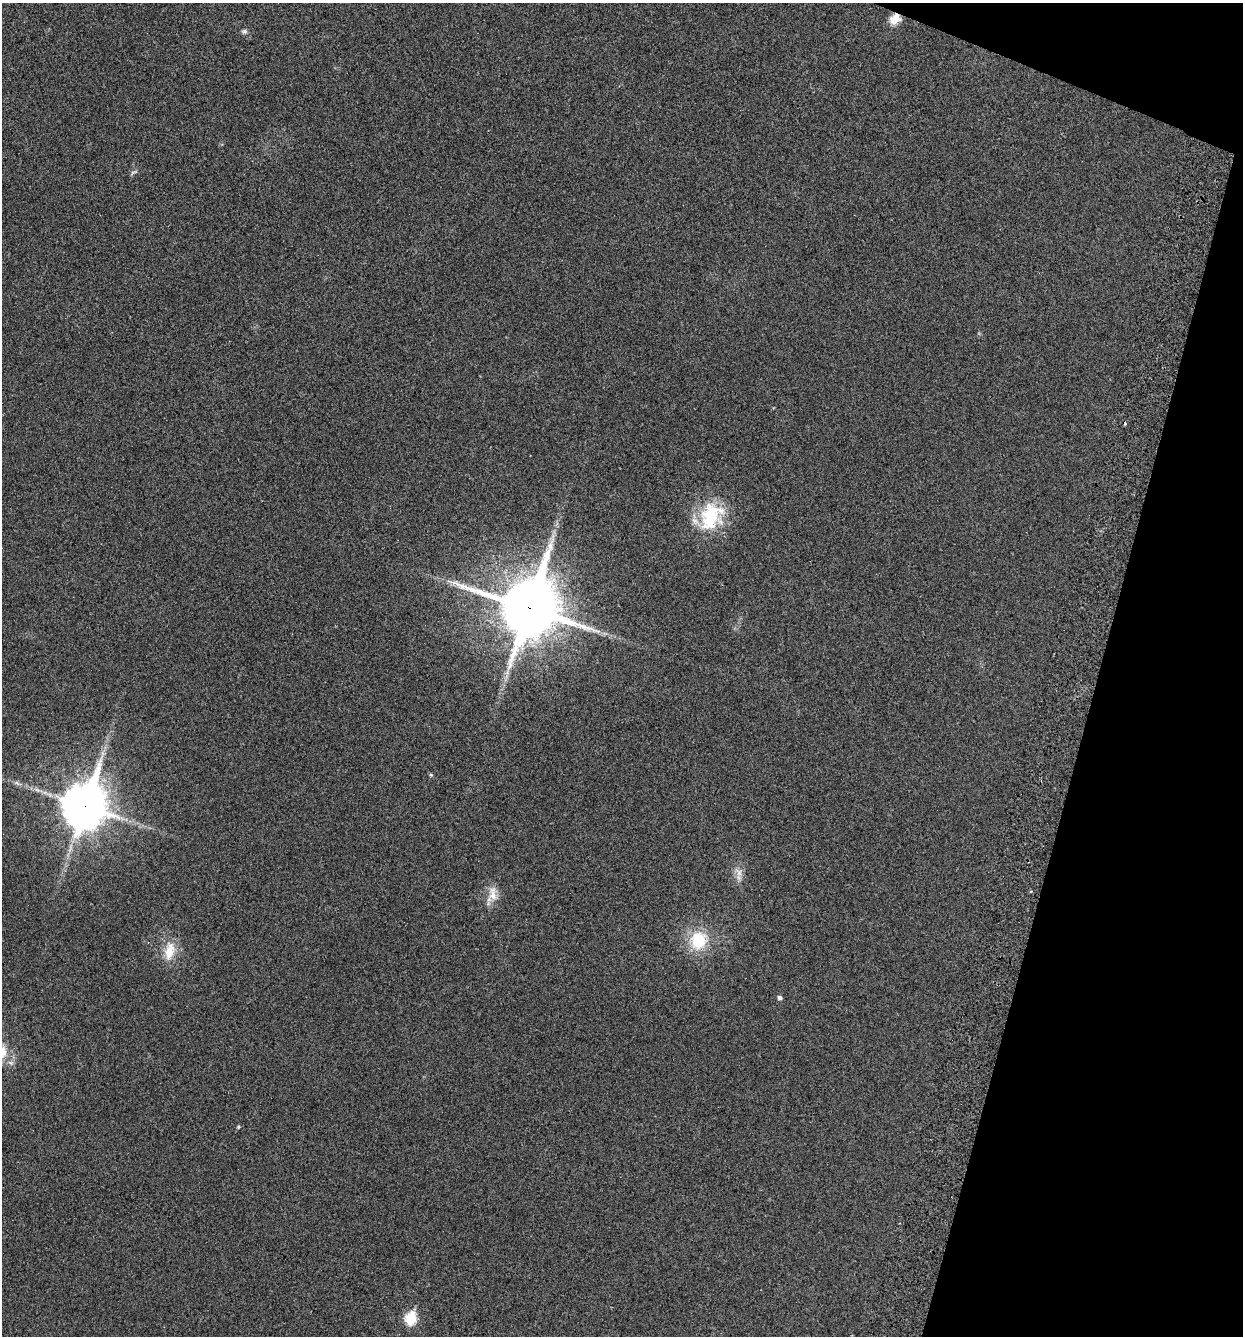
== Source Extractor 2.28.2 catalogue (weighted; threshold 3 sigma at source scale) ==
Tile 8 of 4 x 4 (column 4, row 2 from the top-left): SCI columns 3905-5145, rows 2671-4004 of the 5408 x 5362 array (HDU 1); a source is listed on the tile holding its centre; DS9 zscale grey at full resolution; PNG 1245 x 1338 px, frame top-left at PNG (2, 3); no overlay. Shown black and unused: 13% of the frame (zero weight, under 2 of 3 exposures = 3% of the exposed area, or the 3 px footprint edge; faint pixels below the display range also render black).
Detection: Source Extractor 2.28.2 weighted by HDU 2 'WHT'; one run over the whole footprint, this tile lists its part. Background 0.0559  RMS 0.0085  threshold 0.0384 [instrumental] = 3 sigma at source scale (4.5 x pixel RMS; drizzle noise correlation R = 1.50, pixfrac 1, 0.05/0.05 arcsec/px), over >= 5 px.
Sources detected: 18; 1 cosmic-ray / hot-pixel residue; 1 long thin detection or spike segment (spike, bleed or trail) — not listed; the other 16 listed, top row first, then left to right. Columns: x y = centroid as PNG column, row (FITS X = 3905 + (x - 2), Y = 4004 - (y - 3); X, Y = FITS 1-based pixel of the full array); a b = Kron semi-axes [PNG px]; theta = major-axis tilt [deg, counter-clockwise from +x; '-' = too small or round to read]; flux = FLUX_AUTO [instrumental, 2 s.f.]
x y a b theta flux
895 19 9 7 39 20
244 31 8 6 14 2.3
134 172 11 4 26 2
710 517 40 30 39 59
529 608 23 21 71 4700
605 633 9 4 -9 2.7
431 775 5 4 - 1.2
85 805 19 15 74 2200
739 872 18 9 -58 7.3
492 894 24 14 80 13
698 941 22 19 71 39
169 951 28 15 78 19
780 998 5 5 - 2.9
11 1063 8 5 -18 2.8
238 1127 5 5 - 1.3
411 1318 7 6 - 68
Overlapping masked pixels (flux is a lower limit): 3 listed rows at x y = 895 19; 529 608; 85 805